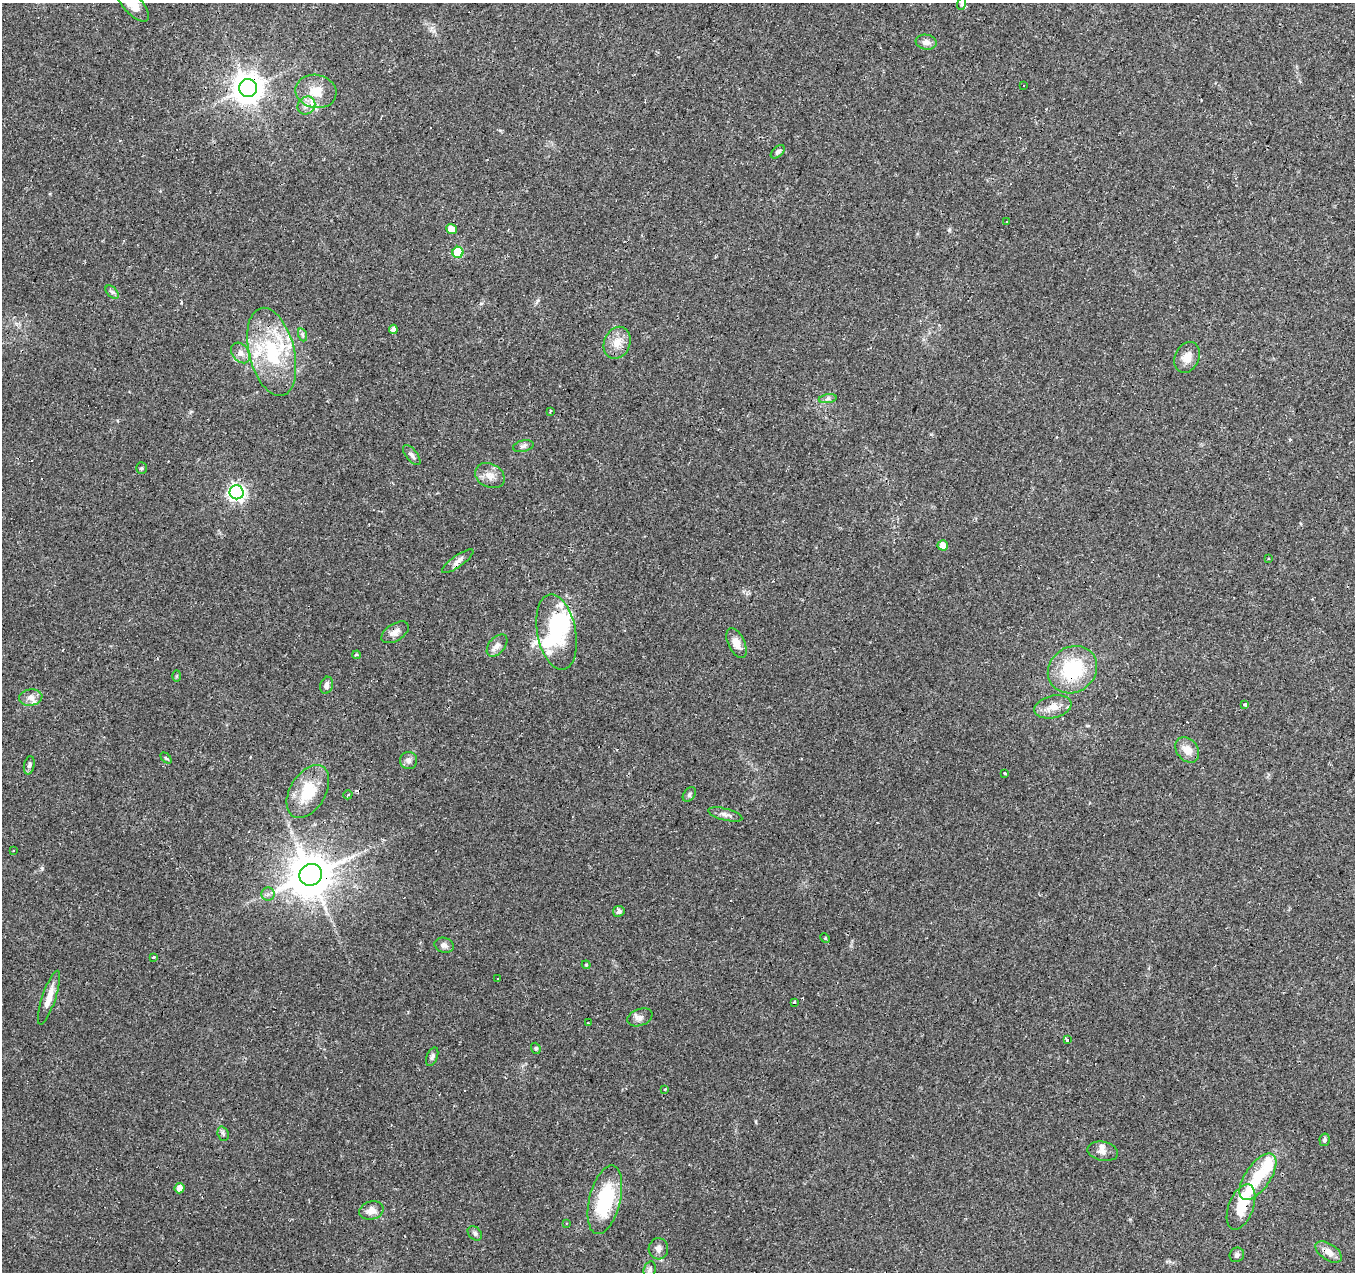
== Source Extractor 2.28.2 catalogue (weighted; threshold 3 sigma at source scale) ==
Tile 10 of 4 x 4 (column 2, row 3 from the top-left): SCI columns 1353-2705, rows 1482-2751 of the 5415 x 5566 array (HDU 1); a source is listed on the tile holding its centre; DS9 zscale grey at full resolution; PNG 1357 x 1274 px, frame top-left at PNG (2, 3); each listed source drawn as its Kron ellipse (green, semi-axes under 4 px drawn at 4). Shown black and unused: <1% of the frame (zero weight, under 2 of 3 exposures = <1% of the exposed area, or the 3 px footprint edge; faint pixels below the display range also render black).
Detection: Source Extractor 2.28.2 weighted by HDU 2 'WHT'; one run over the whole footprint, this tile lists its part. Background 0.0886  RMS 0.0067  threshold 0.0302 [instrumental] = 3 sigma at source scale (4.5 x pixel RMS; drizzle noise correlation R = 1.50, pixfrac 1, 0.0396/0.0396 arcsec/px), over >= 5 px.
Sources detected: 102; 5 inside a brighter object's white glare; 10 cosmic-ray / hot-pixel residue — neither listed nor drawn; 8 inside a brighter listed object's ellipse — not listed separately; the other 79 listed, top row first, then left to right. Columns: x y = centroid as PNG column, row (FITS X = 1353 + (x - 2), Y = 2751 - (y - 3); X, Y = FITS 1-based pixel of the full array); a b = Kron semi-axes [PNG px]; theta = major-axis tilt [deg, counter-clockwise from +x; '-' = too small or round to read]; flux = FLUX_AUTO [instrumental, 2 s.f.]
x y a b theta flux
133 4 22 9 -48 10
961 4 6 4 70 1.3
926 42 10 7 -8 4
1024 85 3 2 - 0.66
248 88 9 9 - 950
316 91 21 16 -13 14
306 106 9 8 - 4
778 152 8 5 44 1.5
1007 221 3 3 - 3
452 229 5 5 - 6.7
458 252 5 5 - 27
112 292 8 4 -44 1.6
393 329 5 4 - 3.1
303 335 7 4 -71 1.2
617 343 16 13 66 8.7
272 352 45 22 -76 50
241 353 11 8 -50 3.9
1187 357 16 12 65 7.3
828 399 9 4 8 1.6
550 412 3 2 - 0.77
523 446 10 5 13 1.9
412 455 12 5 -51 2.2
141 468 5 5 - 0.88
490 476 15 11 -27 6.2
237 492 7 7 - 210
943 545 5 5 - 5.7
1269 559 3 2 - 1
458 561 19 5 36 3.6
395 632 15 8 32 4.2
556 632 38 19 -79 43
736 643 16 8 -65 6.1
497 645 13 8 49 3.8
356 655 4 3 - 0.89
1072 670 26 22 37 42
177 676 6 4 88 0.68
327 685 8 6 74 2.3
31 698 12 8 11 4.3
1245 704 4 3 - 3.2
1053 707 19 11 13 7.9
1187 750 14 10 -52 7.2
166 758 6 4 -44 0.85
408 760 9 8 - 2.7
29 765 9 5 78 1.8
1005 773 3 2 - 0.89
308 792 29 18 59 25
689 794 8 5 53 1.5
348 795 5 3 - 0.69
725 814 18 6 -15 3.1
14 850 3 3 - 1
311 875 11 10 - 2300
268 894 6 6 - 2
619 911 6 5 - 2.6
825 938 5 4 - 0.71
444 945 10 7 -19 2.6
153 957 3 3 - 3
586 965 4 4 - 0.74
497 978 3 2 - 0.53
49 998 28 7 72 8.1
794 1002 3 3 - 1.3
640 1017 13 8 20 3.4
588 1023 3 2 - 0.77
1067 1040 3 3 - 110
536 1048 6 4 -69 0.86
432 1057 10 5 68 1.7
665 1089 3 3 - 0.84
223 1134 7 5 -70 1.4
1324 1140 6 5 - 1.5
1103 1151 15 9 -11 4
1258 1177 27 12 55 23
180 1188 5 5 - 4.6
605 1200 35 15 76 45
1241 1207 24 12 69 17
371 1210 12 9 17 5.2
566 1223 3 2 - 0.94
475 1233 8 6 -47 1.6
658 1249 10 9 - 3.3
1328 1252 15 8 -34 5.6
1237 1255 7 7 - 1.9
650 1270 9 6 75 2.1
Overlapping masked pixels (flux is a lower limit): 5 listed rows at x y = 248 88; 395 632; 1072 670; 311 875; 1241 1207
Isophote crosses this tile's border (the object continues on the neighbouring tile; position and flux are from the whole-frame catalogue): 1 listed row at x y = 133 4
Unlisted compact peaks at least as high as the median listed source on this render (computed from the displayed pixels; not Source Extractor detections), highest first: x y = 42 868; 949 230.